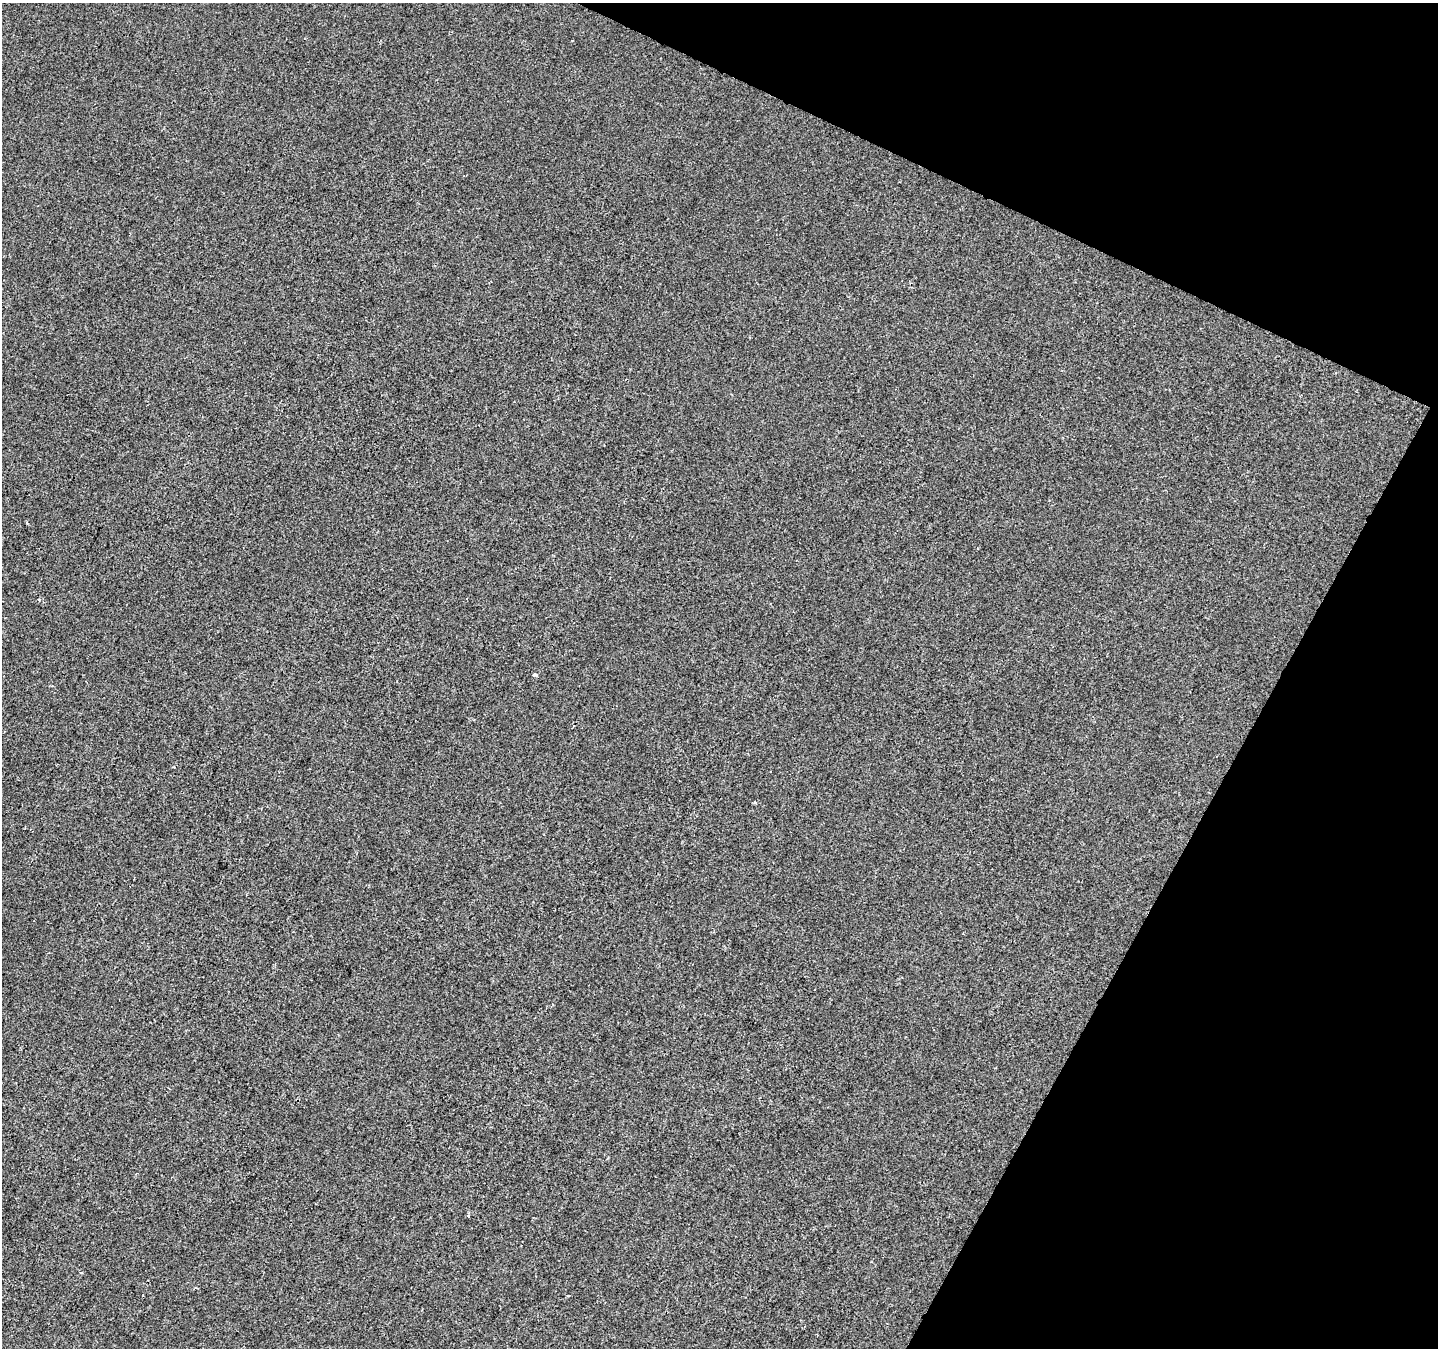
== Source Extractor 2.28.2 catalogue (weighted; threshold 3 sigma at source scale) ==
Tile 8 of 4 x 4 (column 4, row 2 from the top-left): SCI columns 4307-5742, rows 2892-4237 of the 5749 x 5849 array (HDU 1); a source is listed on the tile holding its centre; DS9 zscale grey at full resolution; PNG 1440 x 1350 px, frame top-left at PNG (2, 3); no overlay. Shown black and unused: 22% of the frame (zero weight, under 2 of 3 exposures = <1% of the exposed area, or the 3 px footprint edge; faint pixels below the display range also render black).
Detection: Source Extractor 2.28.2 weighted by HDU 2 'WHT'; one run over the whole footprint, this tile lists its part. Background 5.63e-04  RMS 0.0042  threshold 0.0188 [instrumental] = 3 sigma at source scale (4.5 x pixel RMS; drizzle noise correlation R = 1.50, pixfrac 1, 0.0396/0.0396 arcsec/px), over >= 5 px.
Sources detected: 5; all 5 listed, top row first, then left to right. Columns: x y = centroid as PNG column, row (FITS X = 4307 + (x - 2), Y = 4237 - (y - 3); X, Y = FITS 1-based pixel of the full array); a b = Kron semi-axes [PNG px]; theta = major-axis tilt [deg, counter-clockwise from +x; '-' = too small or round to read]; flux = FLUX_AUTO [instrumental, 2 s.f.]
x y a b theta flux
466 599 3 2 - 0.66
535 675 4 3 - 1.5
468 1216 4 3 - 0.58
81 1272 4 3 - 0.48
568 1295 3 3 - 1.1